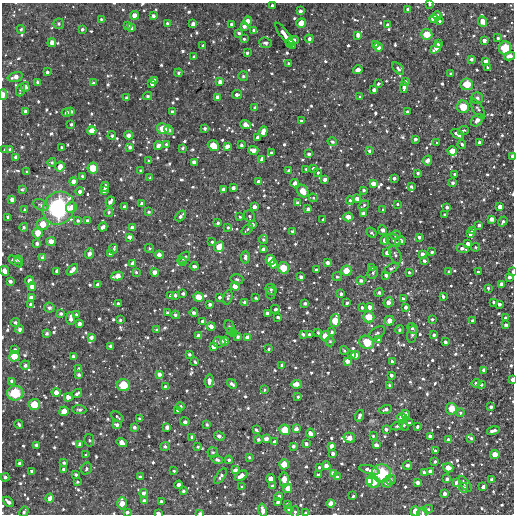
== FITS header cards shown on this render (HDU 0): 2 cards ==
NAXIS1  =                  512
NAXIS2  =                  512

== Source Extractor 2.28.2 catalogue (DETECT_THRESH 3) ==
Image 512 x 512 px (HDU 0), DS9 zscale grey, 1 PNG px = 1 image px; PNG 516 x 516 px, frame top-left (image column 1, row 512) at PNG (2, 3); each listed source drawn as its Kron ellipse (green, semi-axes under 4 px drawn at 4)
Background 3430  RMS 130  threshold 395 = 3 sigma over >= 5 px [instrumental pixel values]
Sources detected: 812; of the 812, the 500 brightest by FLUX_AUTO listed and drawn (312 fainter detections omitted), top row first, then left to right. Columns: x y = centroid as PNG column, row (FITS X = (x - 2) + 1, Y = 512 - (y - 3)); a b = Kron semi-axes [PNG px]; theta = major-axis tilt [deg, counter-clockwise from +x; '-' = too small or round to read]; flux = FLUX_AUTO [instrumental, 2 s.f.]
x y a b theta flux
430 4 3 3 - 1.7e+04
272 6 4 3 - 3.8e+04
408 9 4 3 - 4.3e+04
300 11 3 3 - 2.9e+04
134 15 4 4 - 7.1e+04
153 16 4 3 - 3.4e+04
437 16 4 4 - 6.8e+04
101 19 4 3 - 1.9e+04
434 19 4 4 - 9.2e+04
248 21 4 4 - 7.4e+04
439 21 4 3 - 2.1e+04
483 22 5 4 - 7.0e+04
167 23 4 4 - 2.4e+04
301 23 5 5 - 1.3e+05
59 24 5 5 - 1.9e+04
193 24 4 3 - 5.3e+04
231 24 3 3 - 2.2e+04
128 25 4 3 - 2.3e+04
387 25 3 3 - 3.1e+04
244 26 4 4 - 3.9e+04
131 28 3 3 - 1.9e+04
21 29 4 3 - 1.8e+04
82 29 3 3 - 2.4e+04
254 30 4 3 - 2.9e+04
239 33 4 3 - 2.6e+04
427 34 5 5 - 1.5e+05
284 35 14 3 -54 1.2e+05
358 35 4 3 - 4.8e+04
498 38 3 3 - 1.8e+04
244 39 3 3 - 1.6e+04
309 39 4 4 - 3.2e+04
294 40 5 4 - 5.3e+04
484 41 3 3 - 4.2e+04
52 43 4 4 - 6.5e+04
265 43 6 5 - 2.5e+04
438 43 4 3 - 4.5e+04
291 44 5 4 - 9.8e+04
375 44 4 3 - 4.0e+04
203 46 3 3 - 1.6e+04
378 47 4 4 - 6.6e+04
436 48 6 4 46 7.1e+04
505 48 6 6 - 2.2e+05
247 53 3 3 - 2.1e+04
509 56 6 4 9 6.4e+04
194 57 3 3 - 2.5e+04
472 59 4 3 - 2.3e+04
486 61 4 4 - 6.8e+04
289 63 3 3 - 2.1e+04
487 67 3 3 - 1.8e+04
398 68 7 4 -48 3.3e+04
358 70 5 4 - 6.5e+04
47 72 4 3 - 2.6e+04
179 73 4 4 - 2.4e+04
451 74 3 3 - 1.6e+04
243 76 5 5 - 1.7e+04
15 77 8 4 16 6.8e+04
155 80 3 3 - 3.6e+04
405 81 4 3 - 2.7e+04
220 82 4 4 - 5.5e+04
38 83 4 3 - 3.4e+04
93 83 3 3 - 1.7e+04
152 84 4 3 - 4.0e+04
378 84 4 3 - 1.8e+04
467 84 6 6 - 1.8e+05
25 87 5 4 - 3.9e+04
404 87 6 4 83 5.8e+04
20 90 6 4 71 2.1e+04
374 90 3 3 - 3.3e+04
237 94 5 3 - 3.3e+04
3 95 5 3 - 8.0e+04
148 96 4 3 - 2.0e+04
217 97 4 4 - 4.9e+04
360 97 3 3 - 2.1e+04
126 98 3 3 - 2.8e+04
477 98 6 6 - 3.0e+04
463 107 6 6 - 1.8e+05
255 108 4 3 - 3.1e+04
478 109 11 5 -59 2.8e+04
26 111 3 3 - 3.3e+04
71 111 3 3 - 2.5e+04
66 112 5 3 - 3.7e+04
172 112 4 3 - 3.1e+04
407 112 3 3 - 3.6e+04
477 120 7 5 47 5.8e+04
301 121 3 3 - 2.6e+04
71 124 3 3 - 2.3e+04
245 124 5 4 - 6.2e+04
163 129 6 5 - 1.4e+05
205 129 3 3 - 2.6e+04
169 130 5 4 - 2.4e+04
463 130 5 3 - 1.9e+04
92 131 4 4 - 9.6e+04
263 131 5 4 - 7.2e+04
457 134 7 3 -30 5.9e+04
129 135 4 4 - 7.2e+04
112 136 4 4 - 2.0e+04
258 137 4 3 - 4.2e+04
415 139 3 3 - 3.2e+04
332 142 5 4 - 2.5e+04
479 142 4 3 - 2.1e+04
436 143 3 3 - 1.6e+04
166 144 3 3 - 1.7e+04
462 144 4 3 - 2.1e+04
241 145 3 3 - 2.3e+04
158 146 4 4 - 4.9e+04
213 146 6 5 - 1.4e+05
227 146 4 4 - 4.9e+04
62 147 3 3 - 2.0e+04
130 147 4 3 - 3.0e+04
183 148 3 3 - 2.0e+04
10 149 3 3 - 1.9e+04
4 150 4 3 - 1.7e+04
253 150 5 4 - 5.9e+04
369 151 3 3 - 2.4e+04
452 151 4 4 - 1.1e+05
271 153 4 3 - 2.8e+04
309 154 3 3 - 3.2e+04
512 156 4 2 - 4.5e+04
16 157 4 4 - 4.4e+04
262 159 4 3 - 4.9e+04
428 160 5 4 - 6.5e+04
149 161 3 3 - 1.6e+04
52 162 4 4 - 1.7e+04
194 162 4 3 - 5.0e+04
60 167 5 5 - 8.6e+04
93 168 5 5 - 1.5e+05
313 168 4 3 - 1.9e+04
306 169 3 3 - 1.8e+04
289 170 3 3 - 3.2e+04
141 171 3 3 - 1.8e+04
27 172 3 3 - 1.7e+04
318 173 4 3 - 1.7e+04
418 173 3 3 - 1.9e+04
455 174 3 3 - 1.7e+04
82 176 3 3 - 1.8e+04
150 178 3 3 - 2.0e+04
394 178 3 3 - 2.8e+04
325 180 3 3 - 4.3e+04
73 181 4 4 - 6.5e+04
258 182 3 3 - 3.7e+04
295 183 4 3 - 5.6e+04
453 183 4 4 - 2.5e+04
373 184 4 4 - 6.7e+04
105 187 5 3 - 5.0e+04
411 187 4 3 - 2.7e+04
233 188 3 3 - 2.9e+04
223 189 4 3 - 3.9e+04
22 190 3 3 - 2.0e+04
364 190 3 3 - 2.0e+04
80 191 4 4 - 3.3e+04
104 191 4 3 - 2.8e+04
303 191 7 5 -58 1.3e+05
313 198 4 4 - 1.6e+04
12 199 4 3 - 4.2e+04
357 199 4 4 - 5.0e+04
350 200 4 4 - 2.6e+04
110 202 5 4 - 3.8e+04
142 203 3 3 - 2.7e+04
297 203 4 3 - 3.4e+04
397 204 3 3 - 1.8e+04
41 205 8 5 -29 2.7e+04
364 205 6 3 36 1.7e+04
71 207 6 5 - 6.2e+04
124 207 3 3 - 2.3e+04
254 207 4 3 - 4.1e+04
447 207 3 3 - 2.7e+04
500 207 4 4 - 6.1e+04
59 208 17 15 54 1.0e+06
24 209 3 3 - 1.8e+04
308 209 4 3 - 3.0e+04
383 210 3 3 - 2.2e+04
109 212 5 4 - 2.3e+04
149 212 4 4 - 1.6e+04
363 213 4 4 - 3.1e+04
445 215 3 3 - 2.8e+04
181 216 6 3 44 3.1e+04
249 216 6 5 - 2.0e+04
8 217 3 3 - 2.3e+04
240 217 3 3 - 1.6e+04
348 217 5 4 - 7.9e+04
491 219 4 4 - 5.4e+04
87 220 4 3 - 2.4e+04
323 220 3 3 - 2.2e+04
78 221 4 4 - 2.2e+04
503 221 5 4 - 2.8e+04
218 223 3 3 - 1.9e+04
43 224 6 5 - 1.2e+05
252 224 4 4 - 3.8e+04
479 225 3 3 - 3.2e+04
24 227 4 4 - 1.8e+04
103 227 4 3 - 4.3e+04
228 227 3 3 - 1.6e+04
132 228 4 3 - 4.4e+04
247 229 7 3 40 1.7e+04
383 230 5 4 - 4.6e+04
472 230 4 3 - 2.8e+04
293 232 4 4 - 2.6e+04
38 233 5 5 - 1.2e+05
371 233 5 3 - 2.5e+04
470 234 3 3 - 3.2e+04
396 235 5 5 - 2.2e+04
129 237 4 4 - 4.8e+04
419 237 4 4 - 2.9e+04
263 240 4 4 - 1.7e+04
385 240 4 4 - 7.0e+04
393 240 8 5 -35 2.2e+04
51 241 4 4 - 9.4e+04
400 241 5 4 - 5.9e+04
212 242 3 3 - 1.9e+04
37 244 4 3 - 3.2e+04
468 244 4 4 - 5.7e+04
219 247 5 4 - 1.2e+05
476 247 4 4 - 1.6e+04
149 248 5 4 - 1.6e+04
462 248 6 3 -20 3.7e+04
113 249 5 3 - 2.6e+04
263 249 4 3 - 3.9e+04
432 252 3 3 - 1.8e+04
89 253 5 4 - 4.3e+04
387 253 4 4 - 4.2e+04
110 254 3 3 - 2.8e+04
422 254 4 4 - 4.3e+04
159 255 4 4 - 5.7e+04
395 255 9 5 -67 2.8e+04
245 257 6 4 88 3.6e+04
42 258 4 4 - 3.0e+04
184 258 7 4 41 3.1e+04
18 260 4 3 - 1.6e+04
270 260 5 4 - 1.2e+05
15 261 8 3 -35 2.3e+04
424 261 4 3 - 2.4e+04
182 262 4 3 - 1.6e+04
327 263 4 3 - 3.9e+04
133 264 4 4 - 6.0e+04
273 264 4 4 - 5.8e+04
194 266 4 3 - 3.2e+04
283 268 6 5 - 1.6e+05
371 268 3 3 - 2.1e+04
391 268 8 4 31 1.7e+04
72 270 7 3 46 5.3e+04
316 270 3 3 - 2.4e+04
4 271 5 4 - 7.9e+04
57 271 4 3 - 4.9e+04
346 271 5 5 - 1.3e+05
136 272 4 3 - 1.7e+04
155 272 4 4 - 5.8e+04
409 272 3 3 - 1.6e+04
449 272 4 3 - 2.2e+04
478 272 3 3 - 1.6e+04
512 272 4 3 - 2.9e+04
373 273 6 5 - 2.0e+04
386 275 4 3 - 2.9e+04
117 276 6 4 16 9.4e+04
301 277 4 3 - 3.4e+04
337 277 4 4 - 2.1e+04
509 277 3 3 - 3.7e+04
237 279 6 5 - 2.1e+04
361 280 4 4 - 3.0e+04
10 281 4 3 - 3.3e+04
29 281 4 4 - 6.2e+04
502 284 4 4 - 6.2e+04
98 285 4 4 - 5.0e+04
235 286 4 4 - 9.2e+04
32 287 4 4 - 5.3e+04
488 288 3 3 - 1.7e+04
271 289 6 5 - 1.7e+04
379 292 4 4 - 2.5e+04
183 293 3 3 - 2.3e+04
271 293 6 5 - 1.7e+04
341 294 3 3 - 2.6e+04
171 295 4 3 - 3.3e+04
175 295 3 3 - 2.3e+04
198 297 5 4 - 1.2e+05
219 297 3 3 - 2.5e+04
228 297 7 4 73 1.9e+04
443 297 4 3 - 2.2e+04
31 298 4 4 - 5.2e+04
256 298 3 3 - 1.7e+04
403 298 4 3 - 2.3e+04
245 302 4 3 - 3.1e+04
388 302 5 4 - 5.3e+04
494 302 3 3 - 2.7e+04
118 303 3 3 - 2.3e+04
305 303 3 3 - 2.2e+04
347 303 3 3 - 2.5e+04
31 304 4 3 - 2.7e+04
210 304 3 3 - 2.8e+04
499 304 4 3 - 4.0e+04
362 307 4 3 - 2.0e+04
369 307 4 4 - 5.4e+04
405 307 3 3 - 4.1e+04
49 308 5 5 - 2.9e+04
275 309 4 3 - 1.8e+04
61 313 4 3 - 2.6e+04
167 313 3 3 - 2.2e+04
194 313 4 3 - 3.0e+04
267 313 4 3 - 3.9e+04
76 314 3 3 - 2.1e+04
175 315 4 4 - 2.3e+04
278 317 3 3 - 2.5e+04
369 317 6 5 - 1.3e+05
71 318 6 3 -87 4.7e+04
505 318 3 3 - 3.2e+04
432 319 3 3 - 1.7e+04
120 320 3 3 - 1.9e+04
472 320 3 3 - 1.8e+04
203 321 4 3 - 4.6e+04
335 321 7 4 79 1.7e+05
389 321 5 5 - 8.6e+04
15 322 4 4 - 2.3e+04
80 324 4 4 - 4.5e+04
506 325 3 3 - 2.7e+04
211 326 4 3 - 4.5e+04
230 327 7 5 -66 2.0e+04
412 328 6 4 -44 2.1e+04
20 329 4 3 - 2.9e+04
157 330 4 3 - 2.0e+04
399 330 4 4 - 1.9e+04
231 332 4 3 - 4.0e+04
331 332 4 4 - 2.4e+04
234 333 4 3 - 4.1e+04
318 333 3 3 - 1.6e+04
377 333 9 5 33 2.9e+04
47 334 3 3 - 2.3e+04
303 334 3 3 - 2.6e+04
309 334 3 3 - 1.7e+04
412 334 9 5 79 2.3e+04
434 335 3 3 - 2.5e+04
198 336 4 4 - 5.6e+04
325 336 5 4 - 9.3e+04
91 337 4 4 - 3.9e+04
238 337 3 3 - 2.1e+04
247 337 4 3 - 4.4e+04
379 340 3 3 - 3.4e+04
224 341 4 4 - 8.2e+04
330 341 5 4 - 1.7e+04
219 342 6 5 - 2.6e+04
367 342 8 6 -31 2.5e+05
445 342 3 3 - 2.8e+04
110 346 3 3 - 2.9e+04
213 346 4 4 - 5.5e+04
268 349 3 3 - 1.9e+04
15 350 3 3 - 2.6e+04
344 350 4 3 - 1.7e+04
189 354 3 3 - 2.2e+04
351 355 4 4 - 5.5e+04
356 355 4 4 - 7.7e+04
14 356 5 5 - 1.3e+05
73 357 4 3 - 3.8e+04
347 361 4 4 - 5.4e+04
392 361 3 3 - 2.5e+04
195 362 4 3 - 1.6e+04
25 365 5 4 - 3.1e+04
282 365 3 3 - 3.2e+04
79 369 4 3 - 1.9e+04
484 370 4 4 - 4.6e+04
159 374 4 4 - 4.3e+04
79 375 3 3 - 2.6e+04
391 375 3 3 - 3.3e+04
512 379 4 2 - 3.9e+04
12 381 4 4 - 3.6e+04
209 381 7 4 86 5.1e+04
476 383 4 4 - 2.4e+04
232 384 5 3 - 3.4e+04
296 384 5 4 - 8.1e+04
481 384 3 3 - 2.2e+04
124 385 6 6 - 2.2e+05
389 385 4 3 - 1.9e+04
165 386 3 3 - 2.1e+04
264 390 4 3 - 1.7e+04
56 392 4 4 - 6.1e+04
15 393 8 7 - 2.6e+05
77 394 5 3 - 2.8e+04
68 397 4 4 - 6.0e+04
298 397 3 3 - 1.6e+04
34 404 5 5 - 1.7e+05
180 406 4 4 - 2.1e+04
491 407 3 3 - 2.7e+04
79 409 7 4 -7 2.2e+04
385 409 6 4 17 3.0e+04
451 409 6 5 - 1.5e+05
178 410 4 3 - 3.7e+04
64 411 5 4 - 1.1e+05
460 413 4 4 - 1.8e+04
405 414 4 4 - 5.7e+04
359 416 6 3 71 3.3e+04
117 417 7 3 -38 1.6e+04
402 418 5 5 - 1.4e+05
139 419 4 3 - 1.6e+04
185 422 5 4 - 3.2e+04
409 423 4 3 - 2.5e+04
19 424 4 3 - 2.0e+04
207 424 3 3 - 2.0e+04
117 425 4 3 - 3.7e+04
404 425 6 4 -61 2.1e+04
397 426 6 4 12 1.6e+04
134 427 4 3 - 3.0e+04
167 427 4 4 - 4.7e+04
417 427 3 3 - 2.3e+04
296 429 4 4 - 5.1e+04
386 429 3 3 - 3.3e+04
256 430 4 3 - 2.0e+04
285 430 5 5 - 1.5e+05
493 431 6 3 13 5.7e+04
310 433 4 4 - 7.0e+04
219 436 5 3 - 3.9e+04
373 436 3 3 - 1.7e+04
430 436 4 3 - 5.2e+04
192 437 4 3 - 3.6e+04
349 438 6 5 - 7.9e+04
471 438 3 3 - 2.1e+04
258 439 4 4 - 2.1e+04
266 439 4 4 - 4.9e+04
448 439 4 4 - 2.6e+04
89 440 6 5 - 1.7e+04
122 442 5 4 - 7.2e+04
274 442 4 3 - 4.6e+04
80 444 4 4 - 3.8e+04
306 444 4 3 - 3.1e+04
36 445 4 3 - 3.2e+04
376 445 4 3 - 4.4e+04
165 446 4 4 - 2.2e+04
293 446 3 3 - 2.5e+04
332 446 4 4 - 5.2e+04
198 447 3 3 - 1.8e+04
435 451 3 3 - 2.0e+04
213 452 5 5 - 2.1e+04
333 454 3 3 - 3.7e+04
495 454 4 4 - 1.0e+05
86 455 3 3 - 1.6e+04
249 457 4 4 - 2.0e+04
217 460 5 4 - 3.3e+04
229 460 4 4 - 2.5e+04
435 461 3 3 - 1.9e+04
19 463 4 3 - 2.6e+04
64 463 4 4 - 2.5e+04
284 464 5 5 - 1.3e+05
407 465 5 4 - 2.7e+04
326 466 4 4 - 7.4e+04
319 467 3 3 - 1.7e+04
448 468 5 4 - 9.9e+04
63 469 4 4 - 2.7e+04
86 469 6 5 - 1.7e+04
235 470 4 3 - 4.4e+04
369 470 10 4 -15 4.7e+04
32 471 3 3 - 2.6e+04
174 471 3 3 - 1.8e+04
430 471 4 4 - 4.7e+04
424 472 3 3 - 3.3e+04
333 473 4 4 - 6.7e+04
381 473 10 9 - 3.8e+05
76 475 3 3 - 2.7e+04
318 475 3 3 - 2.2e+04
221 476 9 4 56 3.5e+04
241 476 7 4 32 9.1e+04
5 477 4 3 - 2.7e+04
140 477 4 3 - 2.2e+04
337 477 4 3 - 2.7e+04
271 479 4 4 - 9.3e+04
447 479 4 3 - 3.5e+04
492 479 3 3 - 2.0e+04
284 480 7 4 -84 1.3e+05
391 480 5 5 - 2.5e+04
369 481 4 4 - 7.3e+04
77 482 3 3 - 1.8e+04
373 482 6 6 - 1.5e+05
387 483 5 4 - 3.1e+04
418 483 4 3 - 4.8e+04
456 483 4 3 - 2.8e+04
465 484 9 3 -56 2.0e+04
179 485 4 3 - 5.7e+04
273 486 3 3 - 2.5e+04
242 487 3 3 - 2.5e+04
483 487 3 3 - 3.7e+04
288 488 5 4 - 9.1e+04
464 488 5 4 - 4.9e+04
183 491 4 4 - 2.1e+04
144 493 4 4 - 4.0e+04
444 494 4 3 - 3.7e+04
353 496 3 3 - 2.2e+04
279 497 4 4 - 6.0e+04
50 498 4 4 - 5.5e+04
144 501 4 4 - 3.6e+04
8 502 6 3 -43 5.2e+04
161 502 3 3 - 3.6e+04
278 502 4 3 - 2.9e+04
122 503 6 5 - 1.0e+05
331 503 4 4 - 8.0e+04
288 504 4 3 - 1.9e+04
289 509 4 4 - 4.1e+04
428 509 5 4 - 1.7e+04
263 510 7 4 -78 7.5e+04
415 511 5 4 - 1.3e+05
24 512 5 4 - 2.4e+04
127 512 4 3 - 2.7e+04
295 512 5 4 - 1.6e+04
158 513 4 3 - 3.8e+04
200 513 4 4 - 2.8e+04
306 513 3 3 - 2.4e+04
422 513 5 5 - 1.6e+04
At the frame edge (FLAGS 8, measured only in part): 17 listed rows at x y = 430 4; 3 95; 512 156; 4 271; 512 272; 512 379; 5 477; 122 503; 263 510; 415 511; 24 512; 127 512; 295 512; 158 513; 200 513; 306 513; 422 513
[312 fainter detections neither listed nor drawn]

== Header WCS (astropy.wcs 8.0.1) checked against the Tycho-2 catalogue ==
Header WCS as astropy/WCSLIB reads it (CRVAL/CRPIX/CD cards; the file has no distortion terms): RA---TAN/DEC--TAN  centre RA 17:09:03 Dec +36:47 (257.26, +36.79 deg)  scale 3.52 arcsec/px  FOV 30.0' x 30.0'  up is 0 deg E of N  parity normal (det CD < 0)
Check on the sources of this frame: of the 60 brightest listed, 13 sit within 5.3 arcsec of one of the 14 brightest Tycho-2 stars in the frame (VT <= 13.10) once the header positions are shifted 1.60 arcsec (1.52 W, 0.49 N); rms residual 1.78 arcsec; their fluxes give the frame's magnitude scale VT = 24.87 - 2.5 log10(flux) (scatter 0.31 mag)
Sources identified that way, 12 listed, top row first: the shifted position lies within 5.3 arcsec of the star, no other Tycho-2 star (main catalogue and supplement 1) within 10.6 arcsec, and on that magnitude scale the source's flux lands within +1.5 / -3 mag of the star's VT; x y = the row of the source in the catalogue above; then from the Tycho-2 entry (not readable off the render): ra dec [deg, ICRS J2000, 3 dp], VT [Tycho-2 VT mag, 2 dp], TYC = Tycho-2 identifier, HIP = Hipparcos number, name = IAU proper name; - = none
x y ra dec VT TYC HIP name
505 48 256.959 +36.996 11.44 2603-341-1 - -
467 84 257.006 +36.961 12.27 2603-290-1 - -
463 107 257.011 +36.939 12.20 2603-269-1 - -
163 129 257.377 +36.918 12.01 2603-992-1 - -
59 208 257.504 +36.840 9.16 2603-1370-1 83979 -
283 268 257.230 +36.782 11.75 2603-397-1 - -
124 385 257.424 +36.667 11.26 2603-769-1 - -
15 393 257.556 +36.659 10.97 2603-989-1 - -
34 404 257.533 +36.649 11.95 2603-1526-1 - -
451 409 257.026 +36.644 12.45 2603-516-1 - -
284 464 257.230 +36.590 12.40 2603-460-1 - -
381 473 257.111 +36.582 10.69 2603-450-1 - -